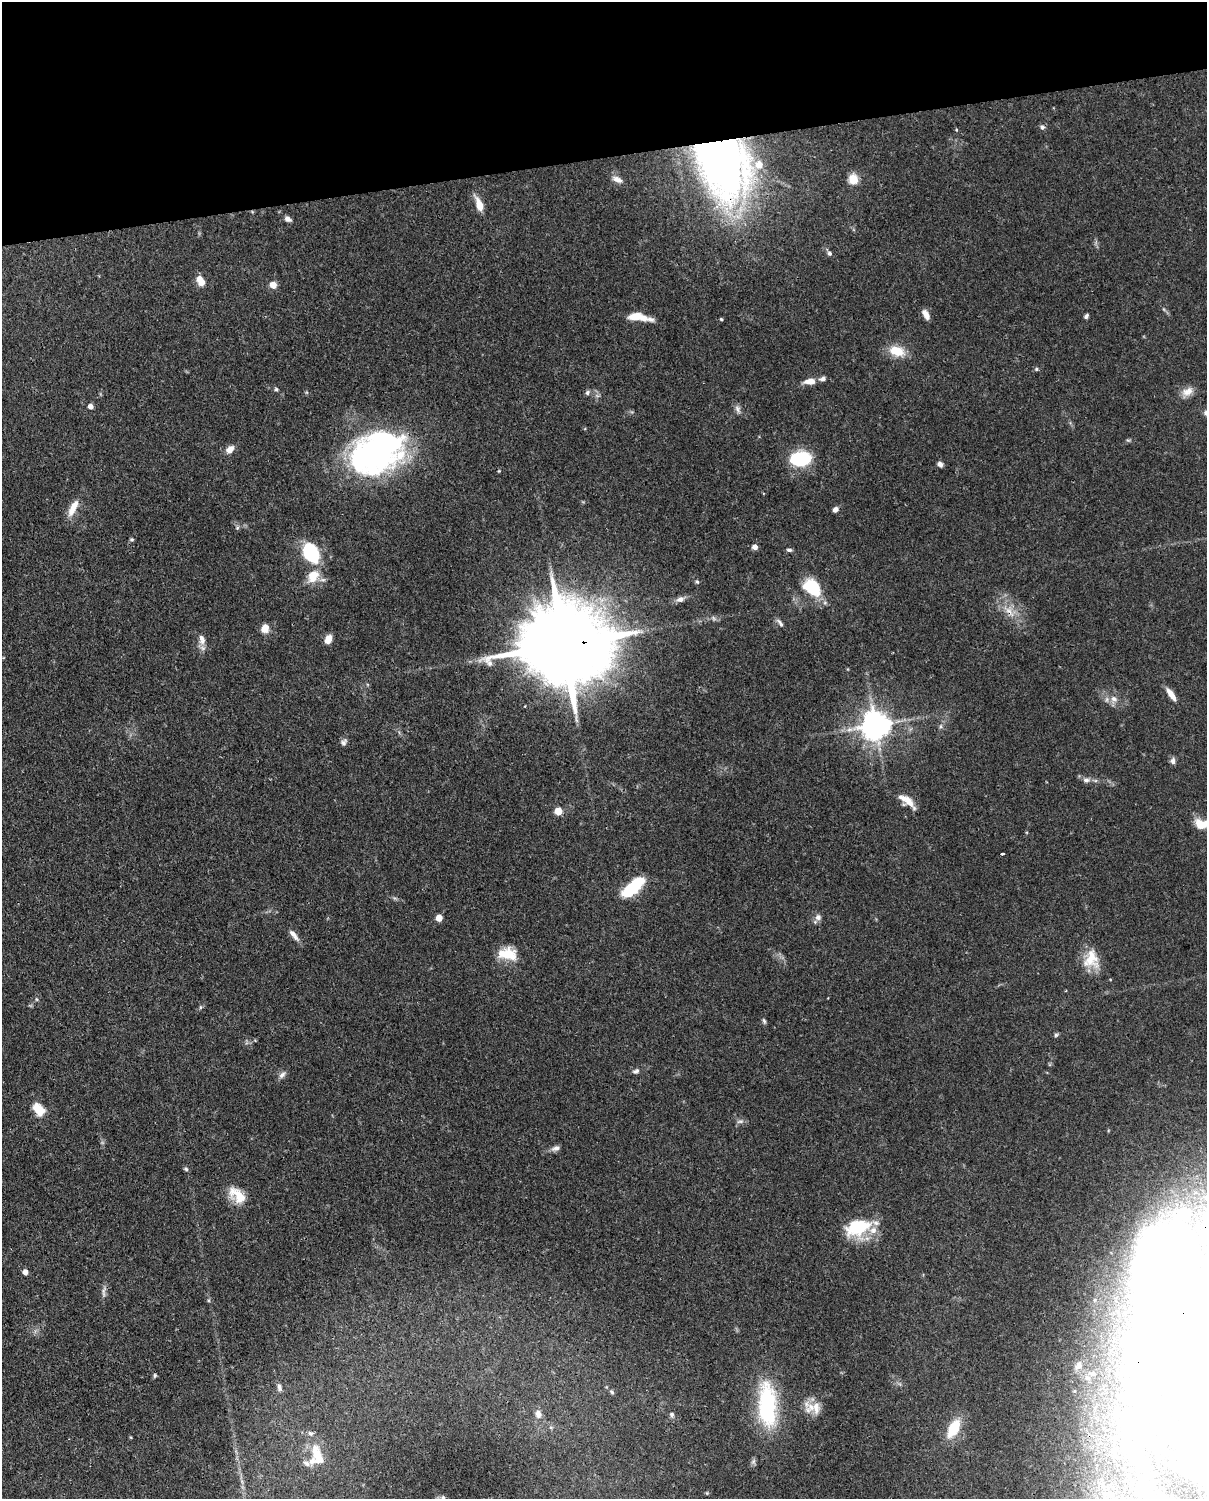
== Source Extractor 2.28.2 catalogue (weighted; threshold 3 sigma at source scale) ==
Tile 3 of 4 x 3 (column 3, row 1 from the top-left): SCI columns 2501-3705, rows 3257-4753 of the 5012 x 4911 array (HDU 1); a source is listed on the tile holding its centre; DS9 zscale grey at full resolution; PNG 1209 x 1501 px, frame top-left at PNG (2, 2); no overlay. Shown black and unused: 10% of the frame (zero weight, under 3 of 4 exposures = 7% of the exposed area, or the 3 px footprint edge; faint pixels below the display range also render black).
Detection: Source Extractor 2.28.2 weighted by HDU 2 'WHT'; one run over the whole footprint, this tile lists its part. Background 0.109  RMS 0.0042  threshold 0.0187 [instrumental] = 3 sigma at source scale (4.5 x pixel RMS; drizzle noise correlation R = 1.50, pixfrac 1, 0.05/0.05 arcsec/px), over >= 5 px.
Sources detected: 122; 18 inside a brighter object's white glare — not listed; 8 inside a brighter listed object's ellipse — not listed separately; the other 96 listed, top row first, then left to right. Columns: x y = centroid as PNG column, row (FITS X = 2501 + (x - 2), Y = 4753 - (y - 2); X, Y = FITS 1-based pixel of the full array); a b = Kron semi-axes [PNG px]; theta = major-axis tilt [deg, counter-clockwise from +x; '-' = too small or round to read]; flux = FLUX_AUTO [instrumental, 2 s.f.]
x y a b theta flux
1042 127 7 6 - 1.2
721 159 59 37 -68 320
617 179 15 7 -25 2.5
853 179 11 9 -83 5.8
479 204 15 7 -68 6.3
288 219 9 6 -30 1.7
829 253 8 6 -59 1.4
201 281 10 7 -61 5.8
273 285 6 6 - 4.7
926 314 11 6 -59 2.9
635 316 14 8 7 6.5
1086 316 6 4 52 0.98
721 319 4 4 - 0.52
897 351 18 11 -16 9.1
1036 369 6 4 -21 0.7
823 379 9 6 4 1.6
810 381 12 6 3 4.4
276 389 5 5 - 0.67
1187 392 16 10 28 3.8
587 393 7 5 76 0.92
90 406 5 4 - 3
738 409 12 6 -70 1.7
230 449 9 7 47 3.4
376 453 56 40 20 130
800 459 16 11 5 31
940 464 6 5 - 1.6
499 471 4 4 - 0.36
73 508 24 8 64 5.7
835 509 6 5 - 1.9
237 528 6 4 71 0.67
132 539 5 5 - 0.67
755 547 4 4 - 3.1
789 550 7 4 -7 0.91
311 552 16 11 -62 35
313 576 13 10 60 9.1
697 582 6 5 - 0.66
812 587 20 14 -40 19
680 599 10 7 13 2.1
1009 611 21 8 -45 5.8
713 618 8 6 -37 1.2
780 623 13 5 -53 1.4
265 628 10 9 - 3.9
202 639 16 8 -80 3.2
328 639 9 6 64 4.4
564 645 33 19 7 8700
1171 694 17 6 -55 4.1
1114 699 11 10 - 3.2
876 725 8 8 - 690
941 726 6 4 90 0.79
344 742 9 7 46 1.4
1173 761 9 6 83 1.6
1086 780 10 7 -6 1.9
908 801 19 9 -50 5.6
558 811 5 5 - 13
1201 824 16 10 -7 7.9
1002 854 3 2 - 0.69
630 889 18 13 42 15
818 917 8 8 - 2
439 918 5 4 - 7.5
293 934 16 6 -49 2.8
508 954 23 14 -6 9.9
1091 959 23 19 -86 10
36 999 5 3 - 0.48
200 1007 6 4 89 0.61
764 1021 8 4 -74 0.8
1056 1035 5 5 - 0.77
636 1071 9 6 22 1.2
282 1075 11 6 46 1.8
39 1109 16 10 -50 7.8
740 1121 11 4 5 1.1
556 1148 11 7 18 1.8
186 1169 6 5 - 0.73
237 1195 24 14 -43 8.9
857 1227 27 17 19 24
1154 1248 74 45 -84 100
25 1272 5 4 - 3.2
104 1291 17 5 82 1.9
1139 1348 22 12 49 6
1079 1365 10 8 79 1.8
1094 1374 5 4 - 0.48
155 1375 6 4 90 0.64
1087 1378 7 5 -45 0.84
279 1387 10 6 -82 1.5
612 1392 7 4 -41 0.82
767 1405 57 22 -87 41
811 1407 16 11 -51 5.7
538 1414 12 9 -86 2.8
672 1414 6 6 - 1
1130 1420 37 26 -82 22
551 1427 6 4 17 0.62
954 1428 16 9 61 16
318 1455 32 12 -64 10
306 1463 11 7 -18 1.8
1143 1488 10 8 13 2.2
707 1493 5 5 - 0.45
443 1498 6 4 -76 0.63
Overlapping masked pixels (flux is a lower limit): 3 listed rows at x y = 721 159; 1009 611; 564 645
Isophote crosses this tile's border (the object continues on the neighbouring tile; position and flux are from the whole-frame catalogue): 2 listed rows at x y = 1201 824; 443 1498